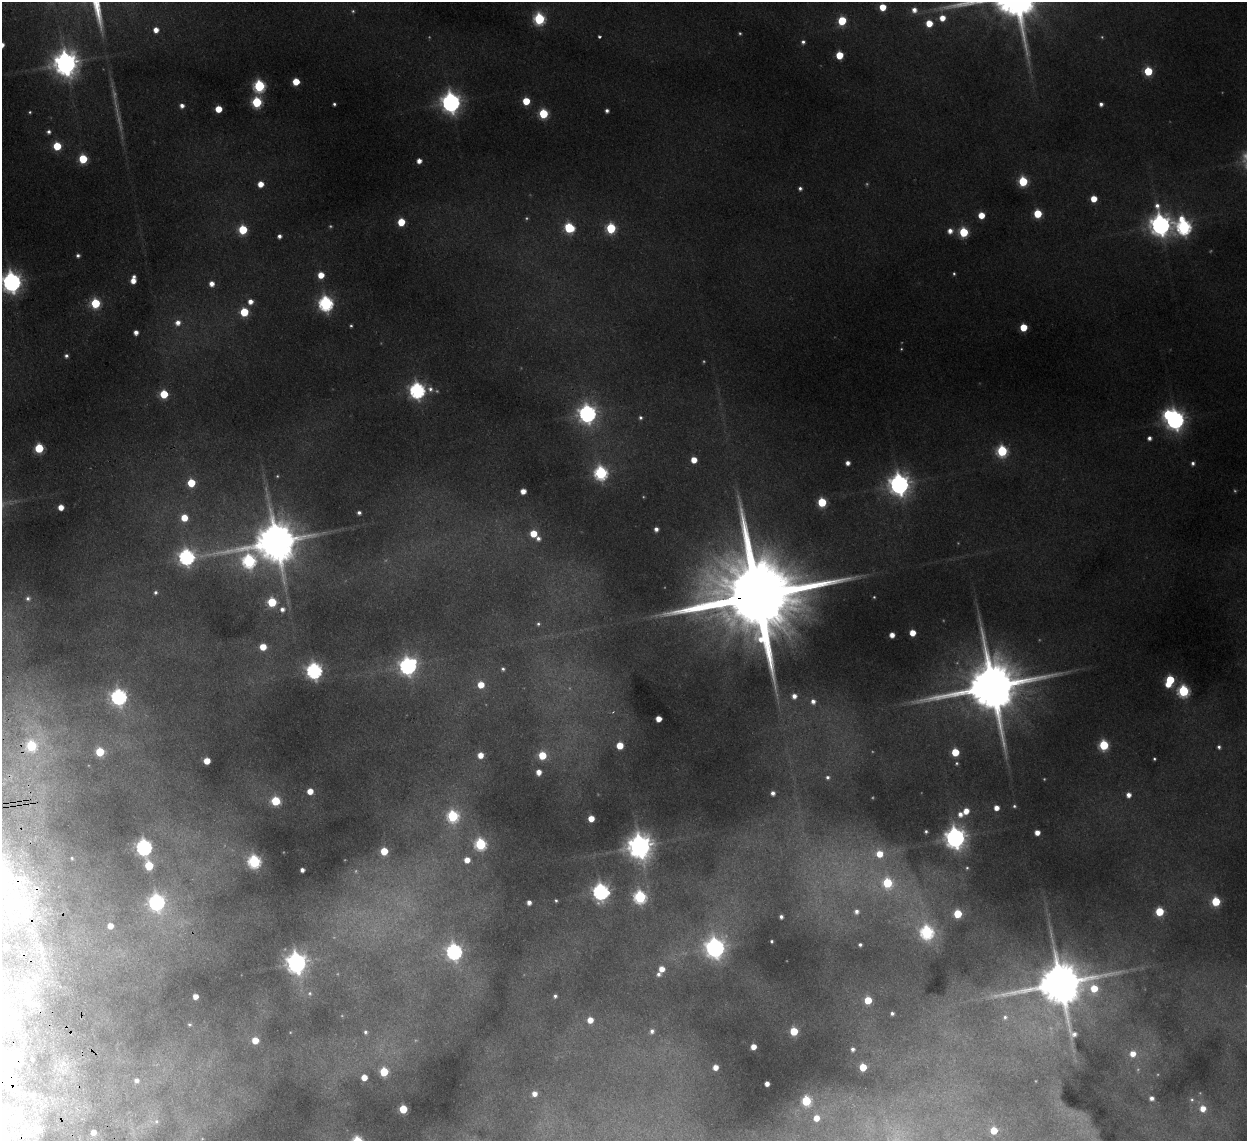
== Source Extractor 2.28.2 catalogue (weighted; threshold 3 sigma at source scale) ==
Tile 7 of 4 x 4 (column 3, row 2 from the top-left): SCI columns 2542-3786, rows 2434-3572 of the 5082 x 4980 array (HDU 1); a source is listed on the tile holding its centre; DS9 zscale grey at full resolution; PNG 1249 x 1143 px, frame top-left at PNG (2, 2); no overlay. Shown black and unused: <1% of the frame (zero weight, under 2 of 3 exposures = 3% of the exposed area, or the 3 px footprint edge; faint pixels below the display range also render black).
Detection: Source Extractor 2.28.2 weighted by HDU 2 'WHT'; one run over the whole footprint, this tile lists its part. Background 0.189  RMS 0.016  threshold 0.0721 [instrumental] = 3 sigma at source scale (4.5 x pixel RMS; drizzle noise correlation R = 1.50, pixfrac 1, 0.05/0.05 arcsec/px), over >= 5 px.
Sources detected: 234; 35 too faint to see at this stretch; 3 inside a brighter object's white glare — not listed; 1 inside a brighter listed object's ellipse — not listed separately; the other 195 listed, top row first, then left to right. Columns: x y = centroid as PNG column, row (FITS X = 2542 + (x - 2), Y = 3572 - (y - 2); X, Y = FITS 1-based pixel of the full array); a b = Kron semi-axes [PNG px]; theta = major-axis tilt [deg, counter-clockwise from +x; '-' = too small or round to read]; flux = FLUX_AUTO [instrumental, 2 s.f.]
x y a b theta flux
883 7 5 5 - 40
914 10 7 7 - 14
942 18 6 6 - 24
539 19 6 6 - 220
842 21 6 5 - 78
929 23 6 5 - 37
156 30 5 5 - 16
599 37 3 3 - 3.2
803 42 5 5 - 5.4
839 55 5 5 - 58
66 63 9 9 - 2300
1148 71 6 5 - 91
296 82 5 5 - 44
259 86 7 6 - 220
526 101 5 5 - 51
257 102 6 6 - 160
451 102 9 8 - 1200
334 104 4 3 - 3.7
1101 104 4 4 - 6.6
182 106 5 5 - 9.2
218 109 5 5 - 35
607 111 4 4 - 6.3
543 114 6 6 - 120
49 132 6 6 - 6.7
57 146 5 5 - 71
83 159 6 5 - 96
419 161 5 5 - 12
1023 181 6 5 - 130
260 184 5 5 - 23
800 188 5 4 - 5.1
1094 199 5 5 - 33
1038 214 5 5 - 76
981 215 5 5 - 34
401 222 6 5 - 47
1160 225 10 8 -79 1500
1184 227 9 8 - 480
569 228 7 6 - 120
611 228 6 6 - 140
243 230 6 5 - 100
950 231 6 6 - 13
964 232 6 5 - 120
279 236 4 4 - 6.8
78 255 4 4 - 5.3
321 275 5 5 - 29
133 280 7 5 79 22
12 282 8 8 - 1200
212 284 5 5 - 13
250 302 6 6 - 14
95 303 6 6 - 120
326 303 7 6 - 470
244 312 5 5 - 90
178 323 7 7 - 13
351 326 3 3 - 2.8
1023 327 5 5 - 51
136 332 5 4 - 11
66 356 4 4 - 5.1
417 390 8 7 - 620
164 394 5 5 - 75
587 413 8 8 - 890
640 418 5 5 - 4.4
1175 420 8 7 - 1100
1149 438 5 5 - 7.9
39 448 6 5 - 100
1002 451 6 6 - 200
694 460 5 5 - 26
848 463 5 5 - 9.6
1193 463 5 5 - 5.6
601 473 7 7 - 340
191 483 5 5 - 65
899 484 9 8 - 1400
523 491 5 5 - 18
822 502 6 5 - 100
61 507 5 5 - 19
359 513 4 4 - 6
184 518 5 5 - 38
656 529 4 4 - 8.7
533 534 5 5 - 44
538 538 7 6 - 8.8
276 542 14 13 - 8300
187 557 10 7 7 610
249 561 10 8 -36 350
155 592 5 5 - 4.2
758 596 38 22 7 45000
874 597 3 3 - 1.7
28 598 7 7 - 6
272 602 6 6 - 100
282 609 7 7 - 9.7
538 624 5 5 - 3.5
912 633 5 5 - 28
892 635 4 4 - 16
263 647 5 5 - 35
408 666 9 8 - 770
503 669 5 5 - 3.8
314 671 7 7 - 600
1170 680 9 5 69 110
481 685 6 6 - 34
992 686 20 16 10 15000
1183 691 6 6 - 220
794 696 5 5 - 12
119 697 7 7 - 610
813 701 6 6 - 9.8
658 719 5 4 - 23
620 745 5 5 - 40
1104 745 6 5 - 140
32 746 13 11 35 170
1219 747 4 4 - 4.3
100 752 6 5 - 81
955 752 5 5 - 61
480 755 5 5 - 21
542 755 5 5 - 63
1154 759 3 3 - 2.5
207 761 5 5 - 31
957 763 5 4 - 2.3
539 772 5 4 - 17
828 777 6 5 - 5
310 791 5 5 - 25
773 793 4 4 - 7.6
1128 795 6 5 - 11
275 801 6 6 - 100
1014 806 4 3 - 2.7
996 808 5 4 - 15
966 811 7 6 - 21
960 814 7 6 - 13
453 816 7 7 - 220
591 818 5 5 - 28
926 832 4 4 - 3.5
1037 832 5 5 - 17
955 838 8 8 - 1500
480 844 7 6 - 220
640 846 9 9 - 2100
144 847 7 7 - 600
384 851 5 5 - 53
879 854 8 8 - 39
72 858 3 3 - 1.8
467 860 6 6 - 22
254 861 6 6 - 300
149 865 7 5 -72 81
967 868 5 4 - 2.4
302 870 4 4 - 7.4
887 883 7 6 - 130
601 892 8 7 - 540
640 897 7 6 - 290
556 900 3 3 - 2.4
1216 901 6 5 - 100
157 902 9 8 - 580
529 902 4 4 - 9.5
17 903 69 40 -40 270
856 911 6 6 - 8.6
1159 911 5 5 - 87
958 914 5 5 - 76
781 917 4 4 - 5.6
110 926 5 5 - 19
927 932 7 7 - 330
772 941 3 3 - 2.9
860 945 4 3 - 4.1
6 946 5 4 - 20
715 948 9 8 - 1100
454 952 7 7 - 580
296 963 8 7 - 1400
661 969 6 5 - 22
658 974 6 6 - 6.9
1061 983 19 15 1 10000
26 985 10 5 67 8.3
310 993 7 7 - 5.1
195 996 5 4 - 16
555 996 4 4 - 4.6
868 1000 6 6 - 54
892 1013 5 4 - 6
1005 1017 8 7 - 7.2
12 1020 29 8 -88 28
590 1020 5 5 - 23
189 1024 5 4 - 3.1
652 1031 6 6 - 7.2
794 1031 5 5 - 68
365 1032 6 5 - 4.9
255 1040 5 5 - 36
753 1047 5 5 - 20
853 1049 6 5 - 7.9
1133 1053 7 7 - 23
5 1058 33 25 -30 82
715 1067 5 5 - 18
863 1067 5 5 - 51
384 1072 6 5 - 85
364 1077 5 5 - 23
136 1080 5 5 - 8
767 1084 4 4 - 12
534 1094 5 5 - 14
1151 1098 5 5 - 9
806 1101 6 6 - 130
1203 1108 9 9 - 23
403 1109 5 5 - 78
816 1118 5 5 - 23
156 1121 7 6 - 4.2
994 1130 6 6 - 43
93 1132 4 4 - 16
Overlapping masked pixels (flux is a lower limit): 3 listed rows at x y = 758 596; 32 746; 17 903
Isophote crosses this tile's border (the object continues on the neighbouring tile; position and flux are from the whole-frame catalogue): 3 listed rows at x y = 12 282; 17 903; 5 1058